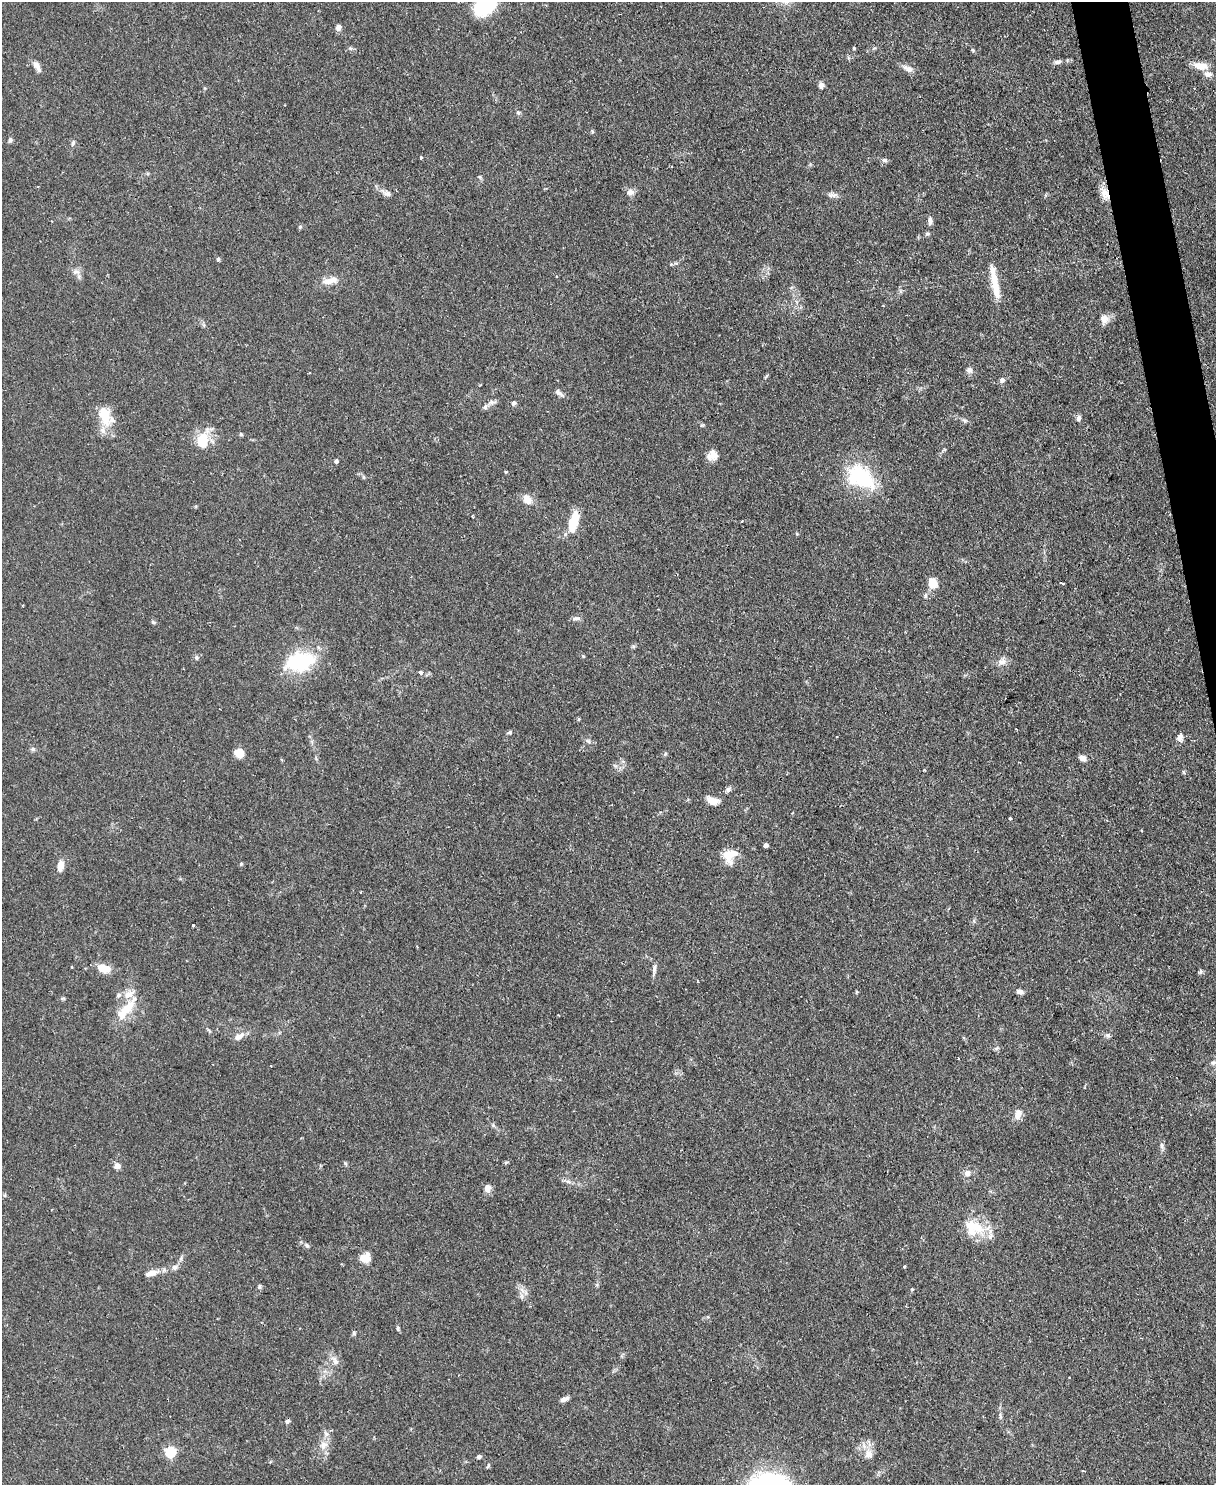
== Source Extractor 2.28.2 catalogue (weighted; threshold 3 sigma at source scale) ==
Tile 6 of 4 x 3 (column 2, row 2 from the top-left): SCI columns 1215-2428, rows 1620-3102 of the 4856 x 4838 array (HDU 1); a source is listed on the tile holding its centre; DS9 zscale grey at full resolution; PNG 1218 x 1487 px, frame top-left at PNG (2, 2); no overlay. Shown black and unused: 2% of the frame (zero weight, under 2 of 3 exposures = <1% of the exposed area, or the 3 px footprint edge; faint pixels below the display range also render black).
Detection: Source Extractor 2.28.2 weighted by HDU 2 'WHT'; one run over the whole footprint, this tile lists its part. Background 0.0859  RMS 0.006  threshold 0.0271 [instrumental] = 3 sigma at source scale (4.5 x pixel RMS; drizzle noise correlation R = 1.50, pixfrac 1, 0.05/0.05 arcsec/px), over >= 5 px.
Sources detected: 121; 1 inside a brighter object's white glare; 3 cosmic-ray / hot-pixel residue — not listed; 4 inside a brighter listed object's ellipse — not listed separately; the other 113 listed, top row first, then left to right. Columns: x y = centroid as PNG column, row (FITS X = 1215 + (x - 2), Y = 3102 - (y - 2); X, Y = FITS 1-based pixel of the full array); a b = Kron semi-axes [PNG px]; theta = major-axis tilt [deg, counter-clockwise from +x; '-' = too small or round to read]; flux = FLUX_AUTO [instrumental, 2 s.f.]
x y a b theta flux
485 5 26 17 47 43
338 27 7 6 - 2.6
350 48 6 4 -42 1
854 48 4 4 - 0.59
973 50 5 4 - 0.72
1057 62 11 5 5 1.9
37 66 15 7 -57 3.6
1201 66 18 9 -9 7.2
908 69 14 8 -26 3.8
821 85 7 6 - 2.6
518 112 6 5 - 1.1
10 140 6 5 - 1.2
73 143 6 4 47 1
421 157 4 3 - 0.79
884 160 7 5 -14 1.5
630 192 10 8 -8 3
388 193 10 6 -7 2.4
1105 193 18 9 -63 5.9
833 195 14 6 3 2.4
930 221 9 6 90 2.3
300 227 5 4 - 0.8
927 234 6 5 - 0.98
218 259 5 5 - 0.95
671 264 5 4 - 0.9
75 272 9 6 7 2.2
330 281 22 9 13 6.7
994 282 42 7 -79 14
1104 319 12 12 - 4.3
969 370 8 8 - 2.1
309 373 3 2 - 0.5
1002 380 6 6 - 2
559 393 15 5 -41 2.3
492 402 10 6 2 2
514 403 6 5 - 1.5
485 407 8 6 76 1.5
105 416 28 15 -63 14
1078 418 8 5 80 2
965 420 8 5 -33 1.3
241 434 4 4 - 0.85
202 440 14 10 87 17
712 455 12 11 - 5.3
336 461 5 4 - 1.2
505 472 3 3 - 0.95
860 476 45 23 -42 37
527 499 14 10 -57 5.4
742 521 3 2 - 0.5
573 522 24 9 75 16
932 583 13 10 -71 7.6
925 595 7 4 -85 1.2
576 618 11 5 -3 1.9
153 622 7 4 -25 0.91
633 646 6 4 -44 0.88
583 656 4 4 - 0.58
196 657 6 6 - 1.2
1002 661 12 9 -5 3.6
299 662 34 21 13 42
420 672 5 4 - 2.2
510 732 7 5 17 1.1
1180 737 8 7 - 3.2
588 741 7 4 -44 1.2
33 749 6 5 - 1.2
239 753 8 8 - 8.5
1082 758 9 6 -35 2.8
924 770 3 3 - 0.5
1183 772 6 3 -70 0.69
728 789 8 6 41 1.8
712 801 14 8 -27 5.6
1010 818 3 3 - 1.4
1141 830 3 2 - 0.62
766 845 4 4 - 2.4
729 856 17 15 54 10
241 864 5 4 - 0.75
60 866 10 6 78 6.6
193 925 3 3 - 1.1
72 967 2 2 - 0.63
104 968 14 8 -18 9.6
654 969 16 4 82 2.3
1200 971 8 5 71 0.98
1020 991 9 5 -21 2.3
856 992 5 3 - 0.63
118 995 8 5 42 1.6
63 999 6 4 0 0.83
126 1009 35 10 50 15
1108 1035 6 6 - 1.4
239 1036 14 7 31 4
1215 1062 12 4 0 1.4
1018 1114 14 9 73 4.4
1161 1145 9 4 -90 1.7
345 1163 6 4 -20 0.8
117 1166 7 6 - 3.3
967 1173 8 8 - 3.1
568 1182 7 4 -20 1.5
487 1188 9 7 -90 3.6
976 1227 26 15 -17 17
306 1245 7 5 -34 1.4
365 1258 11 9 30 7.7
175 1267 8 7 - 2
904 1267 3 3 - 0.73
151 1273 16 7 18 5
259 1287 6 5 - 1
912 1289 5 4 - 0.57
522 1290 10 3 -45 2
398 1328 6 4 -87 0.96
335 1361 13 7 -66 3.6
564 1399 10 5 19 2.7
1000 1416 8 4 -82 1.3
287 1421 6 5 - 1.3
323 1445 12 10 63 5.4
170 1452 5 5 - 55
868 1454 13 12 - 5.6
479 1457 5 4 - 1.5
488 1466 8 3 64 0.88
1083 1471 3 2 - 0.57
Overlapping masked pixels (flux is a lower limit): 1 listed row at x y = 1105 193
Isophote crosses this tile's border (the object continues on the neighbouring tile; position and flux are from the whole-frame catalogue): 2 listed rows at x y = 485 5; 1215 1062
Unlisted compact peaks at least as high as the median listed source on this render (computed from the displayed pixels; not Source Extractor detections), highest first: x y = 354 1333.